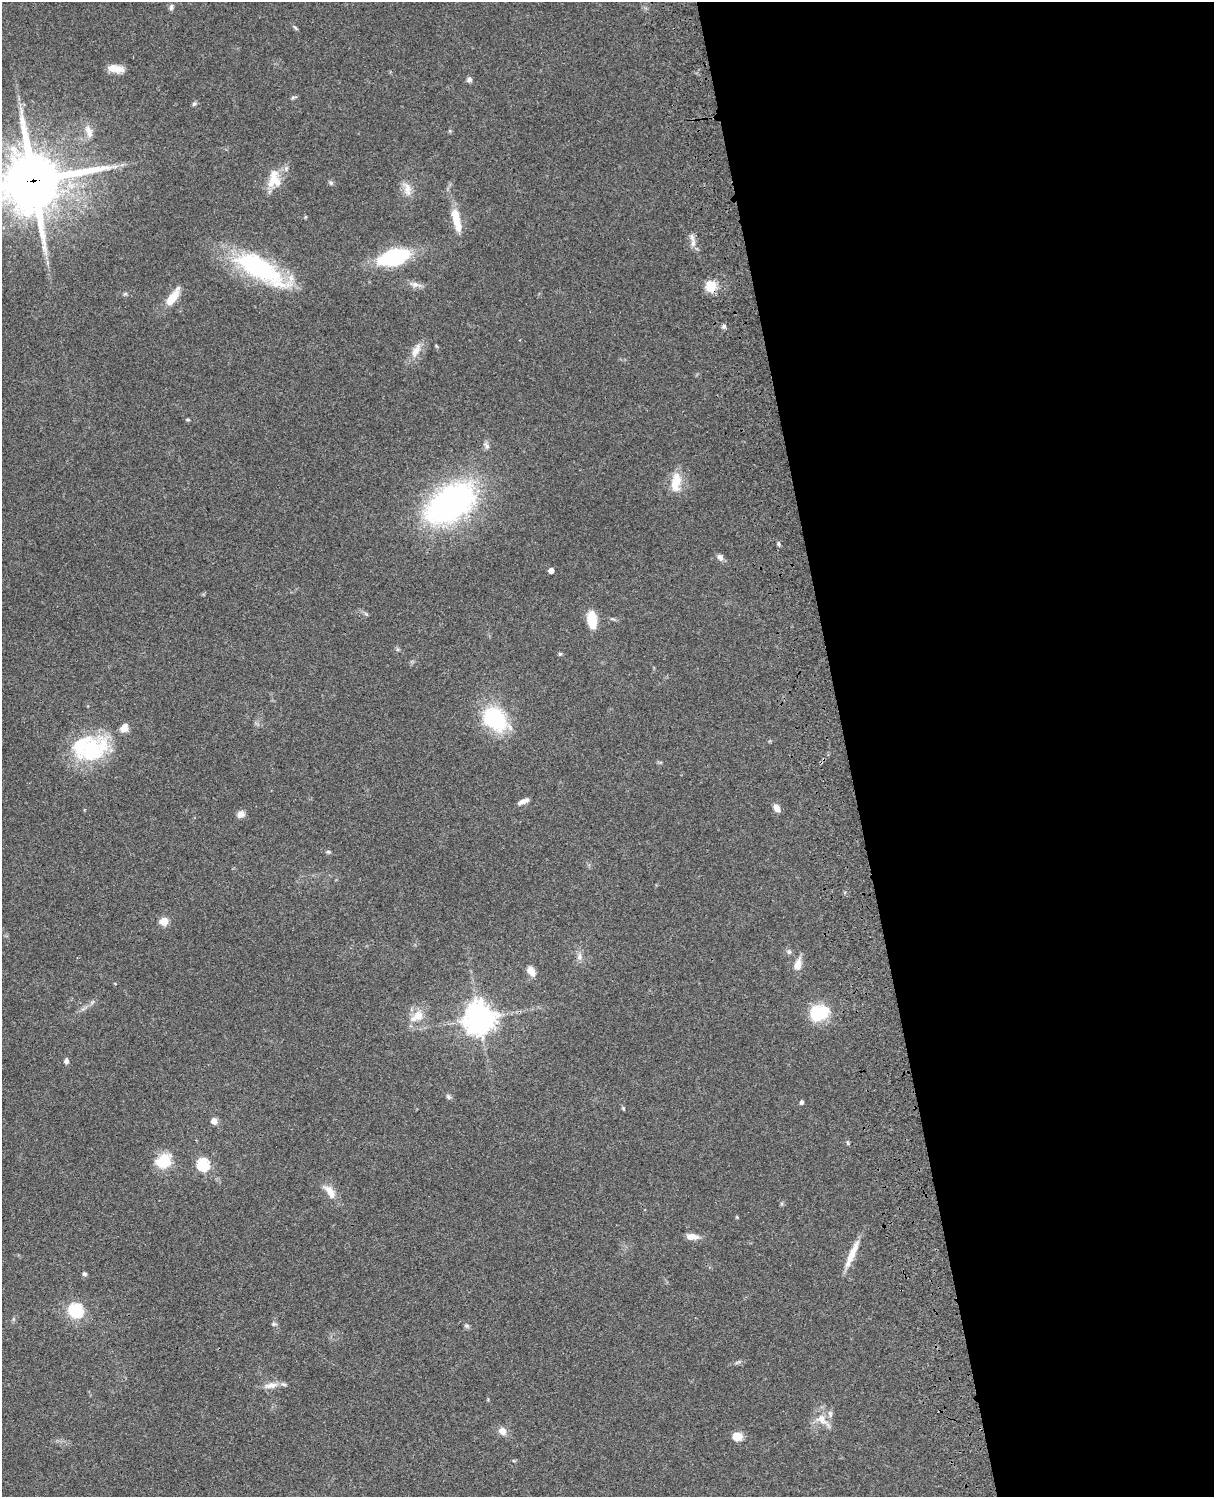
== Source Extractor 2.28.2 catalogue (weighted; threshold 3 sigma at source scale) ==
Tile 8 of 4 x 3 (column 4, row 2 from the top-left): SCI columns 3759-4970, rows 1773-3267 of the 5088 x 4926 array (HDU 1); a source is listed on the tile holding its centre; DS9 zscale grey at full resolution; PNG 1216 x 1499 px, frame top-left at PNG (2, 2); no overlay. Shown black and unused: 30% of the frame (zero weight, under 3 of 4 exposures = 6% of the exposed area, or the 3 px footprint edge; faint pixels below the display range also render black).
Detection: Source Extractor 2.28.2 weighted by HDU 2 'WHT'; one run over the whole footprint, this tile lists its part. Background 0.0962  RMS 0.0062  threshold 0.0281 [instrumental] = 3 sigma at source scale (4.5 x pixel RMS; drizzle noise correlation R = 1.50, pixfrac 1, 0.05/0.05 arcsec/px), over >= 5 px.
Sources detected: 72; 1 inside a brighter object's white glare — not listed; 5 inside a brighter listed object's ellipse — not listed separately; the other 66 listed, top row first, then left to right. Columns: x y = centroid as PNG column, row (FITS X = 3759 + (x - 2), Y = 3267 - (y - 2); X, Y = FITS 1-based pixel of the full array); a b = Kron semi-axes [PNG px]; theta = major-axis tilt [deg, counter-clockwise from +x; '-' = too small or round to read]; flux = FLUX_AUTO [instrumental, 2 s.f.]
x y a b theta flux
171 7 8 5 80 1.6
295 28 9 3 -50 1
115 69 19 8 -7 7
469 79 6 6 - 2.1
294 97 10 3 9 0.99
194 104 6 5 - 1.2
89 131 19 9 -71 5.4
33 181 21 20 - 3900
276 181 23 9 -55 7.7
331 183 6 5 - 1.2
407 189 20 10 -76 6.6
305 217 5 3 - 0.58
456 219 32 9 -76 15
693 243 11 6 89 3.4
394 257 22 11 15 81
260 269 69 23 -29 80
415 284 18 7 -13 3.7
711 286 15 13 -90 9.1
125 294 6 4 18 0.87
173 297 22 8 55 12
724 326 6 6 - 1.3
416 350 23 10 61 6.8
188 420 4 4 - 0.81
486 446 12 6 -57 2.1
676 482 24 11 81 13
451 502 73 41 28 140
779 544 5 4 - 1
720 557 9 7 -44 2.6
551 571 4 4 - 4.4
592 620 15 9 -81 16
560 654 5 5 - 0.85
495 719 33 23 -44 46
91 750 47 29 28 51
523 801 15 5 23 3.1
777 808 10 7 -55 3.6
241 814 8 7 - 3.8
328 852 6 5 - 0.97
164 921 5 5 - 20
789 952 7 5 69 1.4
579 956 11 7 81 2.8
798 964 17 9 74 5.8
531 971 10 7 -53 6.1
92 1002 9 3 45 1.3
819 1013 23 17 25 26
418 1016 16 14 29 9.3
479 1018 10 9 - 920
66 1061 7 6 - 1.8
448 1097 8 5 -42 1.4
802 1102 4 4 - 1.8
623 1108 5 4 - 0.67
214 1121 7 6 - 3.8
848 1143 6 4 -62 0.84
164 1161 15 12 41 21
203 1165 6 6 - 75
330 1191 22 9 -53 7.5
692 1237 15 7 -5 5.3
852 1254 37 7 66 11
85 1274 6 5 - 1.3
75 1310 10 10 - 31
273 1324 7 5 1 1.2
467 1326 7 6 - 1.4
738 1362 10 3 29 1.1
271 1385 20 8 9 5.8
822 1420 28 11 -42 7.6
502 1431 10 9 - 4.3
737 1436 11 8 -6 7
Overlapping masked pixels (flux is a lower limit): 2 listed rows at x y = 33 181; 711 286
Isophote crosses this tile's border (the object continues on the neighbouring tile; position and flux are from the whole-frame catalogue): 1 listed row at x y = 33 181